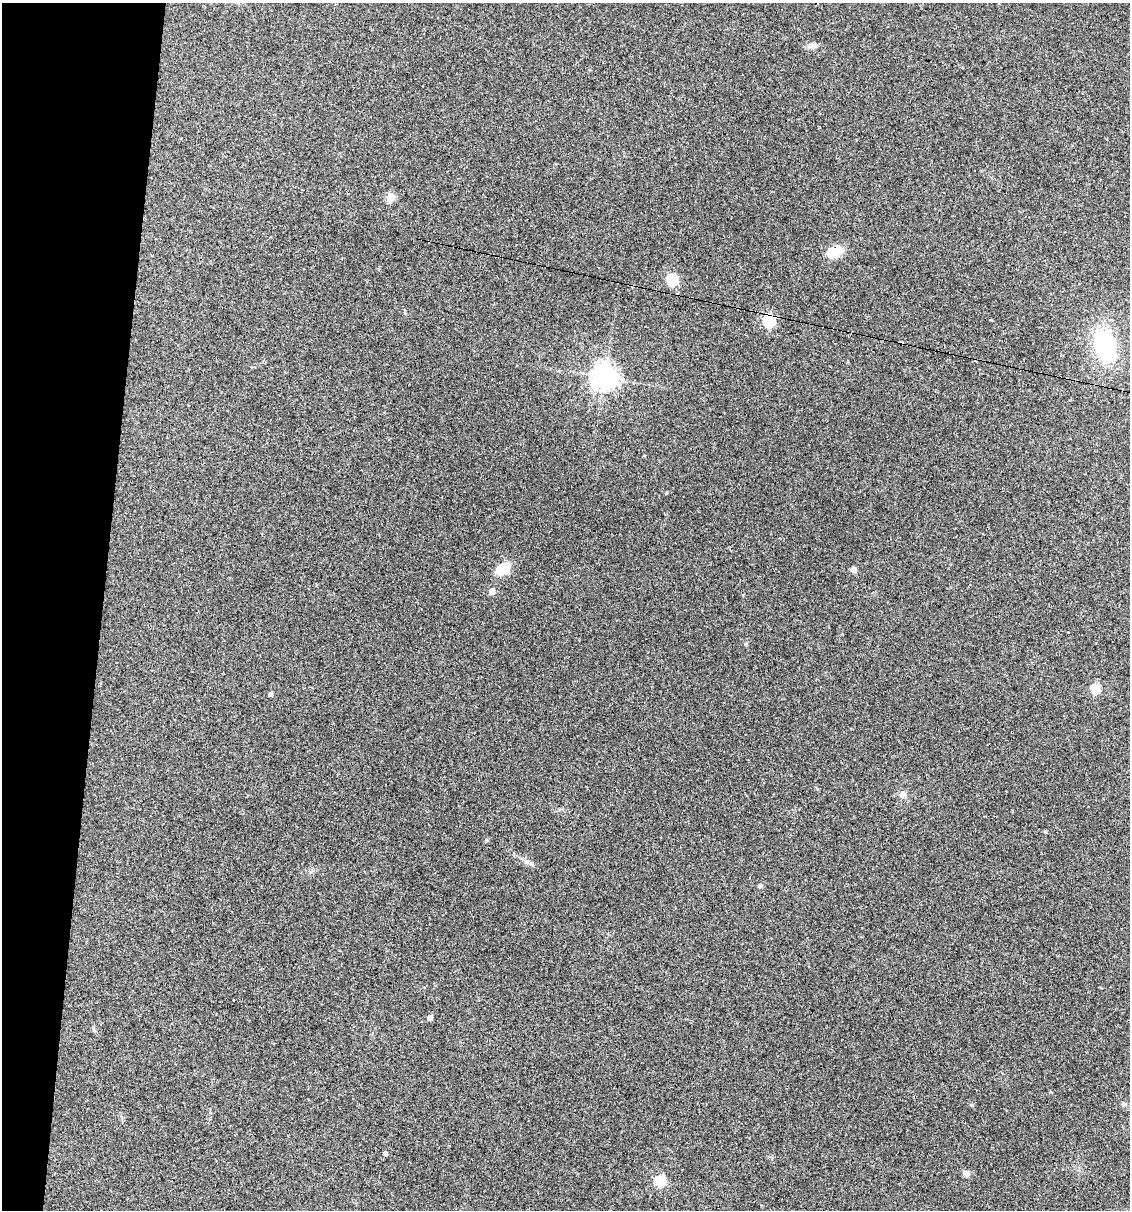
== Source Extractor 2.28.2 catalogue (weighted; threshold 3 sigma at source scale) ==
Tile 9 of 4 x 4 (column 1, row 3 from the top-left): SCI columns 231-1358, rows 1209-2416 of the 4853 x 4831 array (HDU 1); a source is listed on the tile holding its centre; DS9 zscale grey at full resolution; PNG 1132 x 1212 px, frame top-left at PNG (2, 3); no overlay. Shown black and unused: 9% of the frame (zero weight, under 3 of 4 exposures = <1% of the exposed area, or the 3 px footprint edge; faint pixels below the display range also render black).
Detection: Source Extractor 2.28.2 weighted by HDU 2 'WHT'; one run over the whole footprint, this tile lists its part. Background 0.149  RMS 0.0066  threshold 0.0296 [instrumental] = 3 sigma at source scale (4.5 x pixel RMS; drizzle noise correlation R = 1.50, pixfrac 1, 0.05/0.05 arcsec/px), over >= 5 px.
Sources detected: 26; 4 cosmic-ray / hot-pixel residue — not listed; the other 22 listed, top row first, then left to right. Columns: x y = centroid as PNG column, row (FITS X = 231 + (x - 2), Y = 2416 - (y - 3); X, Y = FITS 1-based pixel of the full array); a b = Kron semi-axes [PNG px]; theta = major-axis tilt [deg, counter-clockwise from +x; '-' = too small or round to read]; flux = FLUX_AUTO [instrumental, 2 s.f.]
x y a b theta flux
811 46 11 7 -4 3
391 197 5 5 - 24
835 252 15 9 23 14
672 280 5 5 - 56
769 321 5 5 - 71
1105 345 29 17 -78 60
604 377 9 9 - 480
982 534 3 3 - 0.8
503 569 18 11 33 12
853 570 7 6 - 2.3
492 591 4 4 - 8.2
1068 632 2 2 - 0.53
1095 689 5 5 - 34
271 694 4 3 - 1.9
903 794 9 7 27 2.5
487 841 6 4 -1 0.72
760 886 5 4 - 1.8
430 1018 4 4 - 4
94 1029 7 4 -70 1
385 1153 4 3 - 1.8
966 1173 9 7 -13 2.2
660 1182 5 5 - 46
Overlapping masked pixels (flux is a lower limit): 1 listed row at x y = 769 321
Unlisted compact peaks at least as high as the median listed source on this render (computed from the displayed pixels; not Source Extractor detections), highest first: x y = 1045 832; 745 644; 526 862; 972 1105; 666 493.